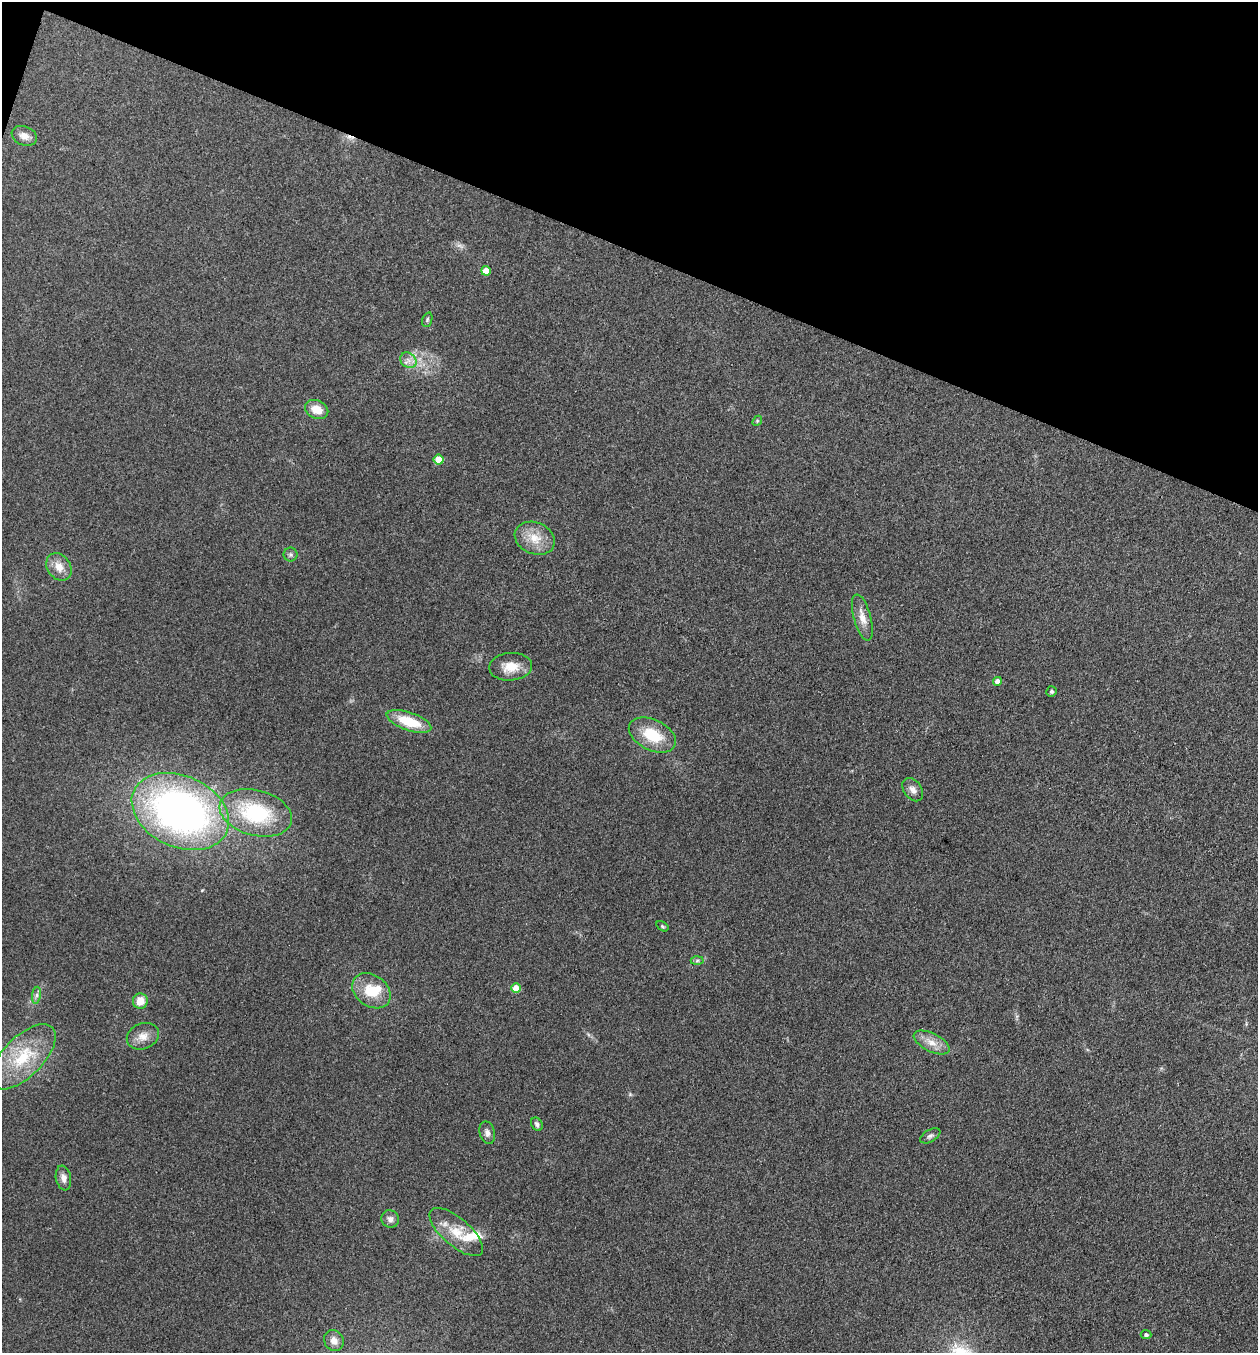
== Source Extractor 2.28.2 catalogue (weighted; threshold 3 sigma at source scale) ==
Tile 2 of 4 x 4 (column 2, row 1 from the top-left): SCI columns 1391-2646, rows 4056-5406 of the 5422 x 5408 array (HDU 1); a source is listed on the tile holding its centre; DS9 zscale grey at full resolution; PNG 1260 x 1355 px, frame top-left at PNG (2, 2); each listed source drawn as its Kron ellipse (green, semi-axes under 4 px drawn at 4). Shown black and unused: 19% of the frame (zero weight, under 3 of 4 exposures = <1% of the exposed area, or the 3 px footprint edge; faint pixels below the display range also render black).
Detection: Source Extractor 2.28.2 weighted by HDU 2 'WHT'; one run over the whole footprint, this tile lists its part. Background 0.265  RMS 0.0092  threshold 0.0415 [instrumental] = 3 sigma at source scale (4.5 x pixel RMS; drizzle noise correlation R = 1.50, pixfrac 1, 0.05/0.05 arcsec/px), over >= 5 px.
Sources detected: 41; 1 too faint to see at this stretch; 1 cosmic-ray / hot-pixel residue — neither listed nor drawn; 3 inside a brighter listed object's ellipse — not listed separately; the other 36 listed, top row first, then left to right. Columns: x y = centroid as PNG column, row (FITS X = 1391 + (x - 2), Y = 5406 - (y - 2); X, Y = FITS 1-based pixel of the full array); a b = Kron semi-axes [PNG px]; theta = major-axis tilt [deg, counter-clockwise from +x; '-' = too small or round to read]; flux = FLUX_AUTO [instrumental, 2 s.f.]
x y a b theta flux
24 136 13 9 -22 7.2
486 271 5 4 - 14
427 320 7 5 72 1.6
408 360 9 7 -43 5
317 409 12 9 -24 13
757 421 6 4 48 1.2
439 460 5 5 - 24
535 538 21 15 -22 17
291 555 7 7 - 2.2
59 567 15 11 -54 11
862 617 24 8 -75 10
511 667 21 14 5 15
997 681 4 4 - 6.2
1051 691 5 5 - 1.9
409 721 23 9 -19 30
652 735 25 15 -26 31
913 790 13 8 -53 5.2
180 812 51 35 -24 410
256 813 37 22 -15 80
662 926 6 4 -32 1.4
697 961 6 4 1 1.7
516 988 5 4 - 20
371 991 21 15 -36 25
36 995 8 4 81 2.5
140 1001 7 7 - 12
143 1036 16 13 22 9.7
932 1043 19 9 -26 10
23 1057 41 20 45 48
537 1124 7 5 -62 2.6
487 1133 11 7 -76 4.3
930 1136 11 6 30 2.8
63 1178 12 7 -79 5.3
390 1219 9 8 - 4.3
456 1232 33 14 -41 23
1146 1335 5 4 - 2
334 1340 11 9 -60 6.9